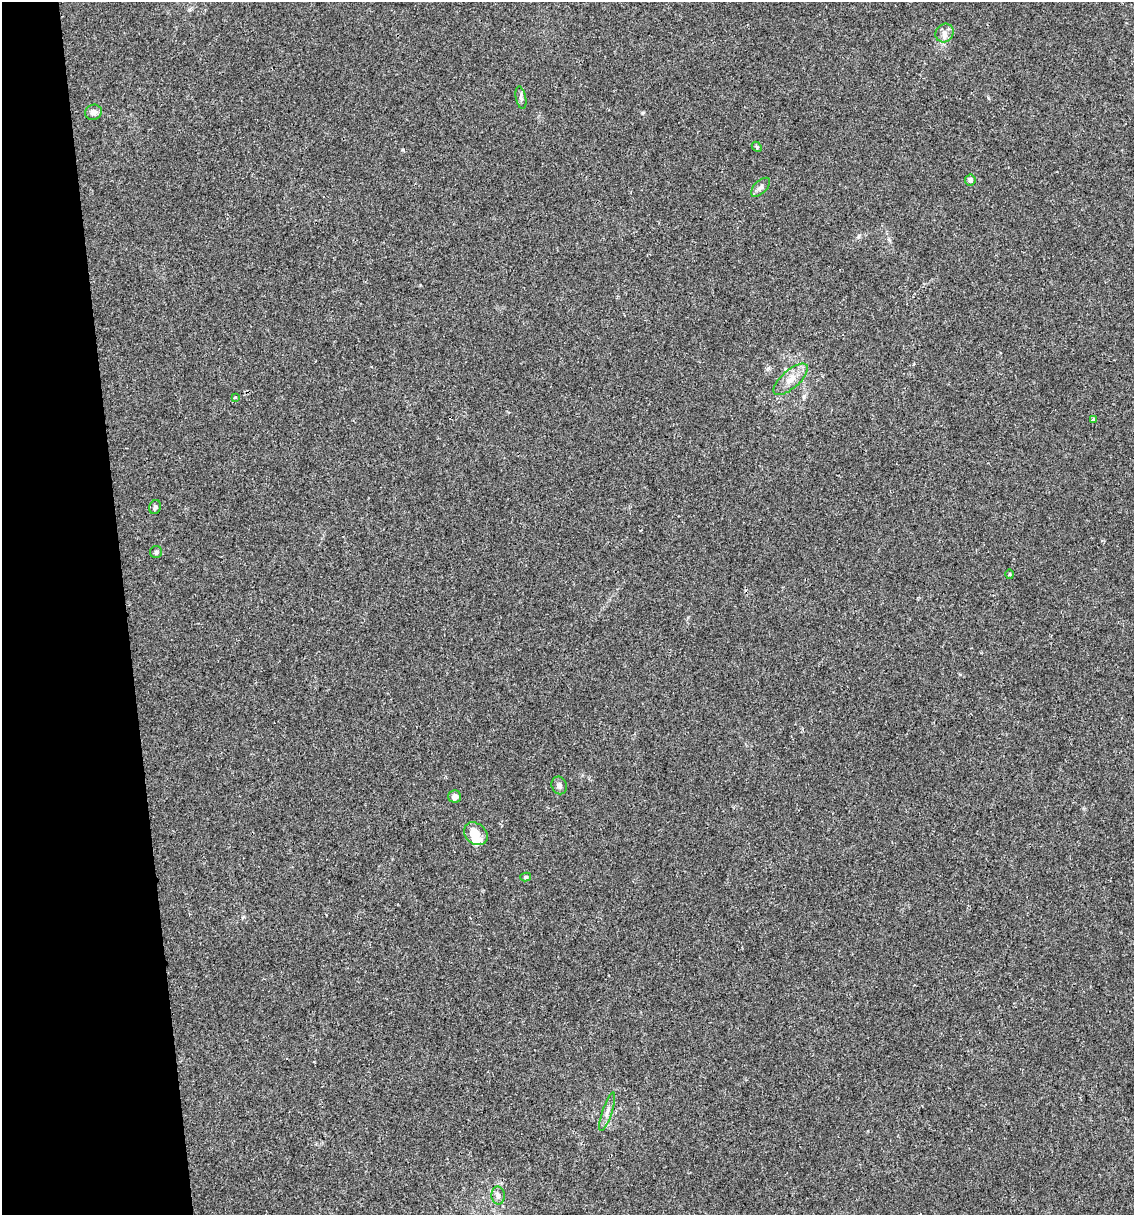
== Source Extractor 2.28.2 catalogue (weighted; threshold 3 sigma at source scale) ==
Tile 5 of 4 x 4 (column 1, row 2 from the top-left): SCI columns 72-1203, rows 2429-3641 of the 4627 x 4856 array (HDU 1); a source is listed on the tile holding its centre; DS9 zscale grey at full resolution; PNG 1136 x 1217 px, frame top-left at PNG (2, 2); each listed source drawn as its Kron ellipse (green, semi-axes under 4 px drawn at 4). Shown black and unused: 11% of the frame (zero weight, under 2 of 3 exposures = <1% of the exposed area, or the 3 px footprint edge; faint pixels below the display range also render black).
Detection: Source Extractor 2.28.2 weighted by HDU 2 'WHT'; one run over the whole footprint, this tile lists its part. Background 0.0176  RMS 0.0045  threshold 0.0202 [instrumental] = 3 sigma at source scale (4.5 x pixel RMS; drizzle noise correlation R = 1.50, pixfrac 1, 0.0396/0.0396 arcsec/px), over >= 5 px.
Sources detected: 19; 1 inside a brighter listed object's ellipse — not listed separately; the other 18 listed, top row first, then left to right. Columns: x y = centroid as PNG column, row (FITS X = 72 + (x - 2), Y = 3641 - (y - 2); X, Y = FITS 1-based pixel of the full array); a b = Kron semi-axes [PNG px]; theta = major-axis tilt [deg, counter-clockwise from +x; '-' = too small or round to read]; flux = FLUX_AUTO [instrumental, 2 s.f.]
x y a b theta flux
945 33 10 8 47 2.5
521 98 11 5 -79 1.3
93 112 8 7 - 2.2
757 147 6 4 -47 0.58
970 180 5 5 - 1.6
760 187 12 6 44 1.7
791 379 21 9 42 5.4
235 397 3 3 - 0.98
1093 419 4 3 - 0.52
155 507 7 5 71 1.2
156 552 6 6 - 0.78
1010 574 5 3 - 0.42
559 785 9 7 -69 1.6
455 797 6 6 - 2.7
476 834 13 10 -40 6.2
526 877 5 4 - 0.56
607 1112 20 5 71 2.5
498 1196 9 6 -88 1.6
Unlisted compact peaks at least as high as the median listed source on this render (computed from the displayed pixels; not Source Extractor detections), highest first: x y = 642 113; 403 150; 768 368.